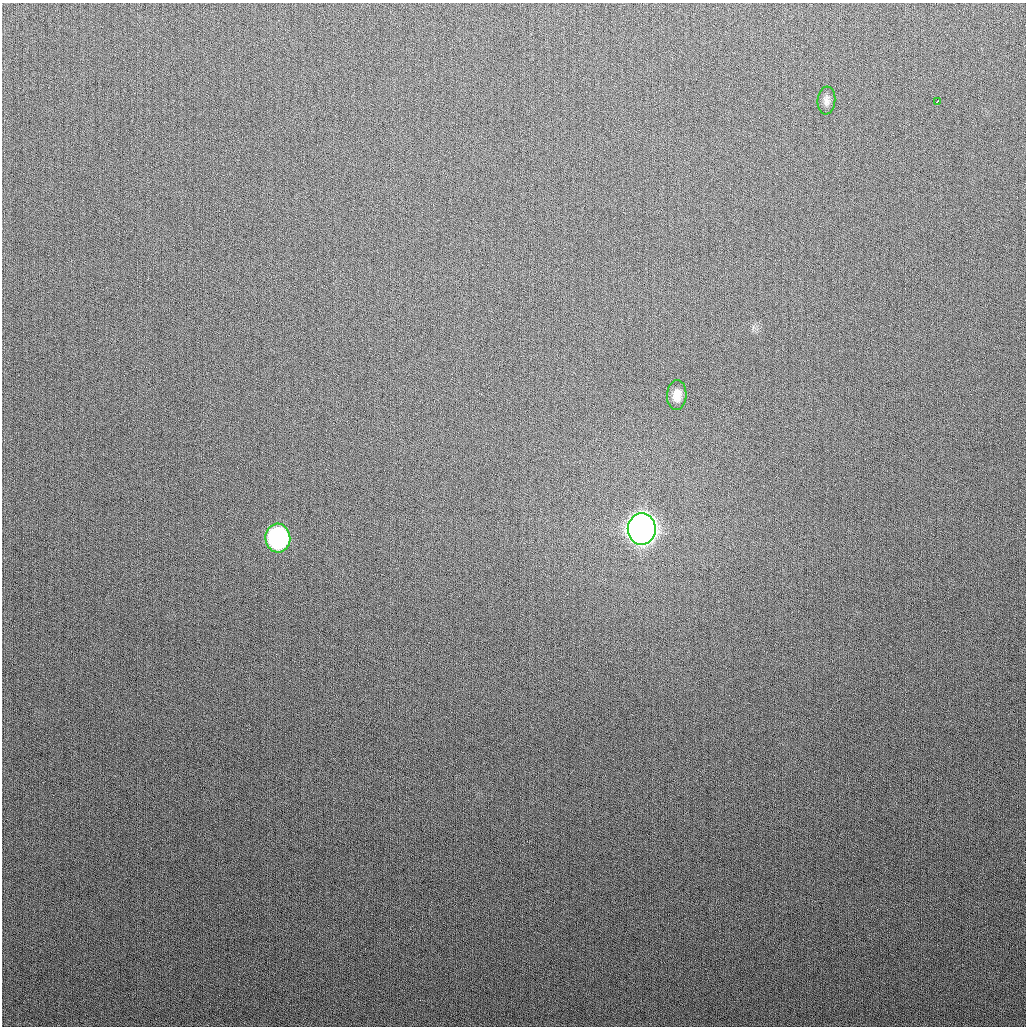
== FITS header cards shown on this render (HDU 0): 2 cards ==
NAXIS1  =                 1024
NAXIS2  =                 1024

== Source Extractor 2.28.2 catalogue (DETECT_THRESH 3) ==
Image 1024 x 1024 px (HDU 0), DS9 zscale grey, 1 PNG px = 1 image px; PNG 1028 x 1028 px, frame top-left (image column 1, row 1024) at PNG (2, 3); each listed source drawn as its Kron ellipse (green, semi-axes under 4 px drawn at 4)
Background 276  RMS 11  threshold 32.5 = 3 sigma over >= 5 px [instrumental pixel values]
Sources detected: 5; all 5 listed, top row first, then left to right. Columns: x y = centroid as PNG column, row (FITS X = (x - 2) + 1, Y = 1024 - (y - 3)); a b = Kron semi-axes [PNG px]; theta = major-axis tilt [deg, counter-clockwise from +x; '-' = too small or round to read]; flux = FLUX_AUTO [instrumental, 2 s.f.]
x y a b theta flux
826 100 14 9 84 4.2e+03
937 101 3 3 - 1.8e+03
677 395 15 9 86 8.0e+03
642 529 16 14 87 1.3e+06
278 538 14 12 -84 1.4e+05